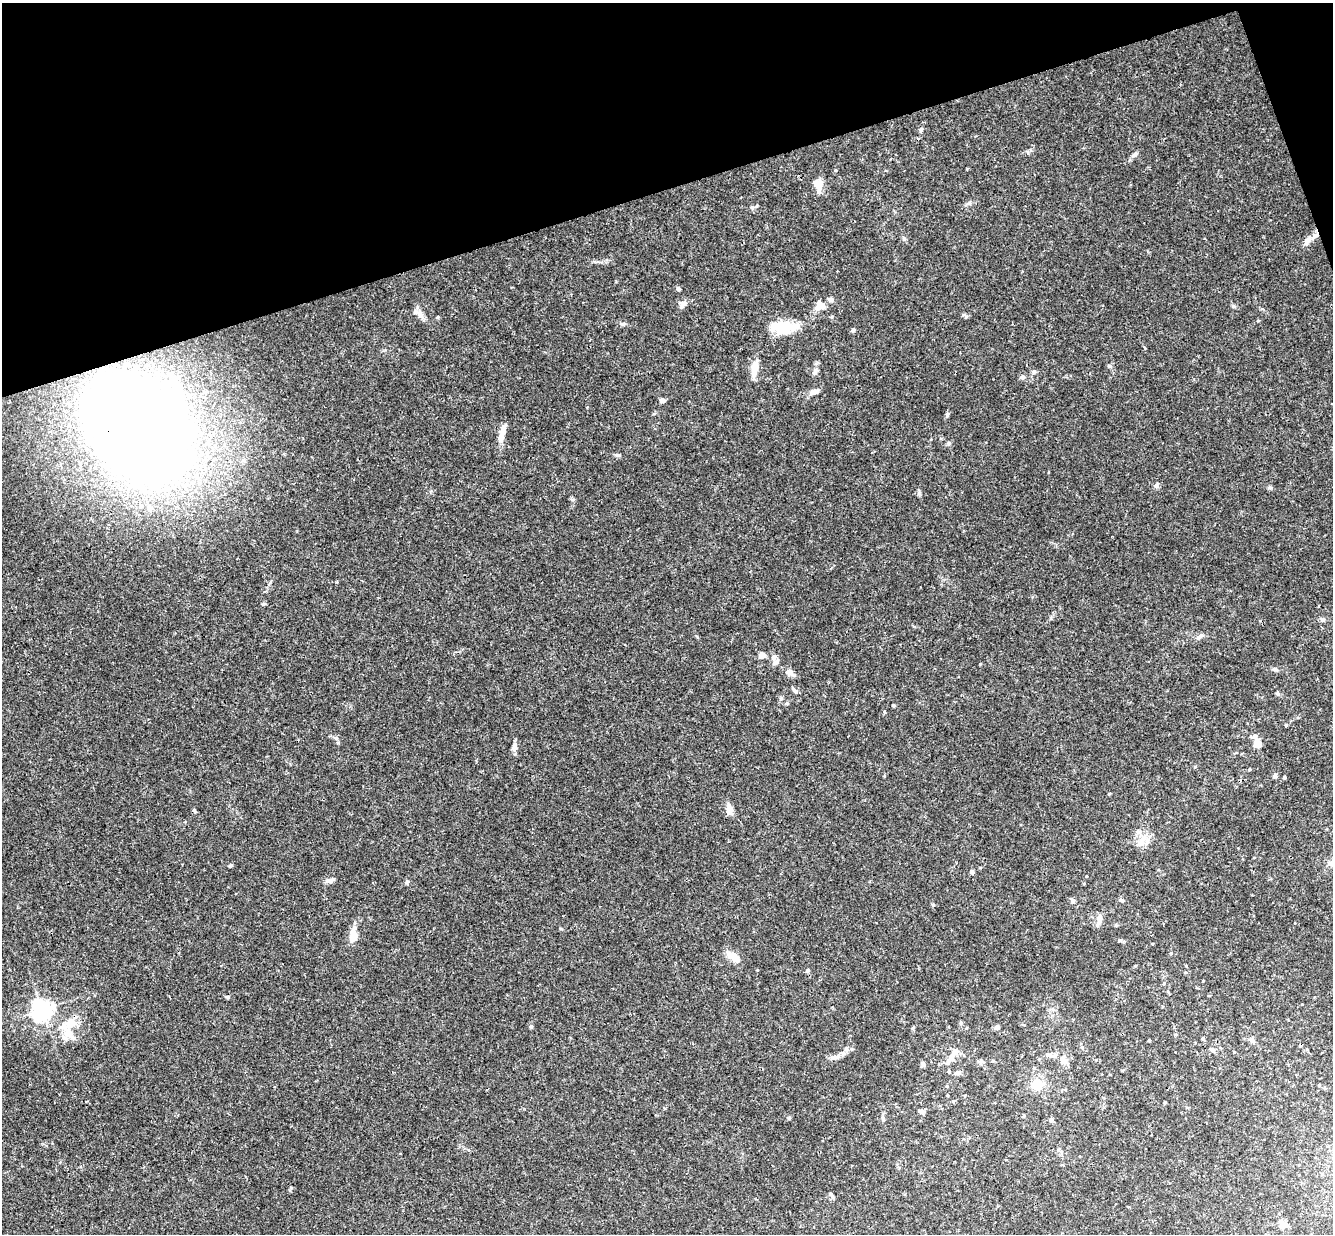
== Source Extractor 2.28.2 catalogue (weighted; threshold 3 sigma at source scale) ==
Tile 3 of 4 x 4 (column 3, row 1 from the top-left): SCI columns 2722-4052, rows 3990-5221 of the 5439 x 5390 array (HDU 1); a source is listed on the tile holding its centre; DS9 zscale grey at full resolution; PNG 1335 x 1236 px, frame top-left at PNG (2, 3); no overlay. Shown black and unused: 16% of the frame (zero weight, under 3 of 4 exposures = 6% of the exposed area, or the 3 px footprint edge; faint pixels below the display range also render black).
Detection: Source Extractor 2.28.2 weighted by HDU 2 'WHT'; one run over the whole footprint, this tile lists its part. Background 0.0512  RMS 0.0029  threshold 0.0131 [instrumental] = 3 sigma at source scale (4.5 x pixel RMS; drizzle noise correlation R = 1.50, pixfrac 1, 0.05/0.05 arcsec/px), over >= 5 px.
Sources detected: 88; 1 inside a brighter object's white glare — not listed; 5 inside a brighter listed object's ellipse — not listed separately; the other 82 listed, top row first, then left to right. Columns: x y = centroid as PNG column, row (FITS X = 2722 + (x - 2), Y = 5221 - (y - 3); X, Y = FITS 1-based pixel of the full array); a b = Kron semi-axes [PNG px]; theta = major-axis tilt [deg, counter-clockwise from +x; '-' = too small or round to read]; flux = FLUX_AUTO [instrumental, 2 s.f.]
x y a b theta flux
921 129 6 5 - 0.53
1134 155 11 4 45 0.8
819 185 18 9 -84 2.8
752 207 6 4 -1 0.44
1307 240 15 8 54 1.9
678 289 4 4 - 0.79
682 305 11 7 57 1.1
1234 306 6 4 -89 0.39
819 307 19 8 20 2.3
420 315 12 7 -46 1.5
623 324 6 5 - 0.52
783 327 29 17 -4 7.8
853 330 6 4 72 0.51
754 368 15 6 82 4.6
1034 371 6 4 0 0.48
814 372 8 5 69 0.72
1022 377 6 6 - 0.72
814 392 13 6 15 1.5
662 400 6 6 - 0.89
947 414 9 3 69 0.44
138 428 82 54 -46 570
503 430 16 8 78 2.2
949 443 5 5 - 0.45
1156 486 6 6 - 0.79
1269 487 6 4 -18 0.45
1199 636 13 5 29 0.93
762 655 7 6 - 2
776 662 10 6 38 1
1275 669 8 5 -16 0.62
789 672 10 7 -67 1.2
795 690 10 4 -47 0.65
781 698 5 5 - 0.46
893 705 4 4 - 0.3
1255 737 7 6 - 1.1
1257 744 5 5 - 7.5
514 747 11 6 77 1.4
1250 769 4 3 - 0.26
1275 776 5 5 - 0.65
1284 777 3 3 - 0.46
730 809 12 8 -82 1.9
194 811 6 4 -61 0.37
1141 843 10 9 - 2.1
1332 863 12 8 9 2.1
231 865 6 4 1 0.34
972 872 5 5 - 0.7
330 880 11 5 17 1.1
407 882 6 5 - 0.5
1122 900 6 4 -32 0.67
1073 901 5 5 - 0.54
1099 919 15 6 81 1.7
353 936 14 9 86 3.6
1120 940 6 4 16 0.47
734 957 17 8 -37 3.5
808 970 6 4 70 0.35
228 997 5 3 - 0.28
42 1009 7 6 - 170
71 1023 18 13 20 4.6
961 1023 6 4 90 0.4
531 1026 6 4 63 0.42
997 1027 4 4 - 1.8
913 1028 6 4 46 0.35
1203 1039 5 4 - 0.46
1149 1040 3 2 - 0.32
1251 1040 9 5 -26 0.81
1212 1050 7 5 -24 0.72
955 1051 16 8 54 2.3
1048 1055 6 6 - 0.83
834 1057 13 6 9 1.6
1063 1060 13 8 -58 2.1
993 1061 5 3 - 0.3
923 1064 7 5 -57 0.76
957 1073 8 6 21 0.94
1037 1084 13 12 - 5
1325 1088 5 3 - 0.3
947 1095 3 3 - 0.27
1165 1102 4 3 - 0.27
921 1111 7 6 - 0.72
789 1118 5 4 - 0.34
883 1119 5 5 - 0.45
1051 1120 6 5 - 0.44
830 1194 7 5 -45 0.74
1283 1225 5 5 - 3.7
Overlapping masked pixels (flux is a lower limit): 1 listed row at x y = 138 428
Isophote crosses this tile's border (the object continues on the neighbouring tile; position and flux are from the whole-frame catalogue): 1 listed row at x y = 1332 863
Unlisted compact peaks at least as high as the median listed source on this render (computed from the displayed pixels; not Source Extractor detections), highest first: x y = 919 493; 617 455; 263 604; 1109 366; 966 316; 1286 725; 933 905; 980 664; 572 500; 336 738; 904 239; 969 203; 697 637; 1028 153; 1258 321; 1278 694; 1109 794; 665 1108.